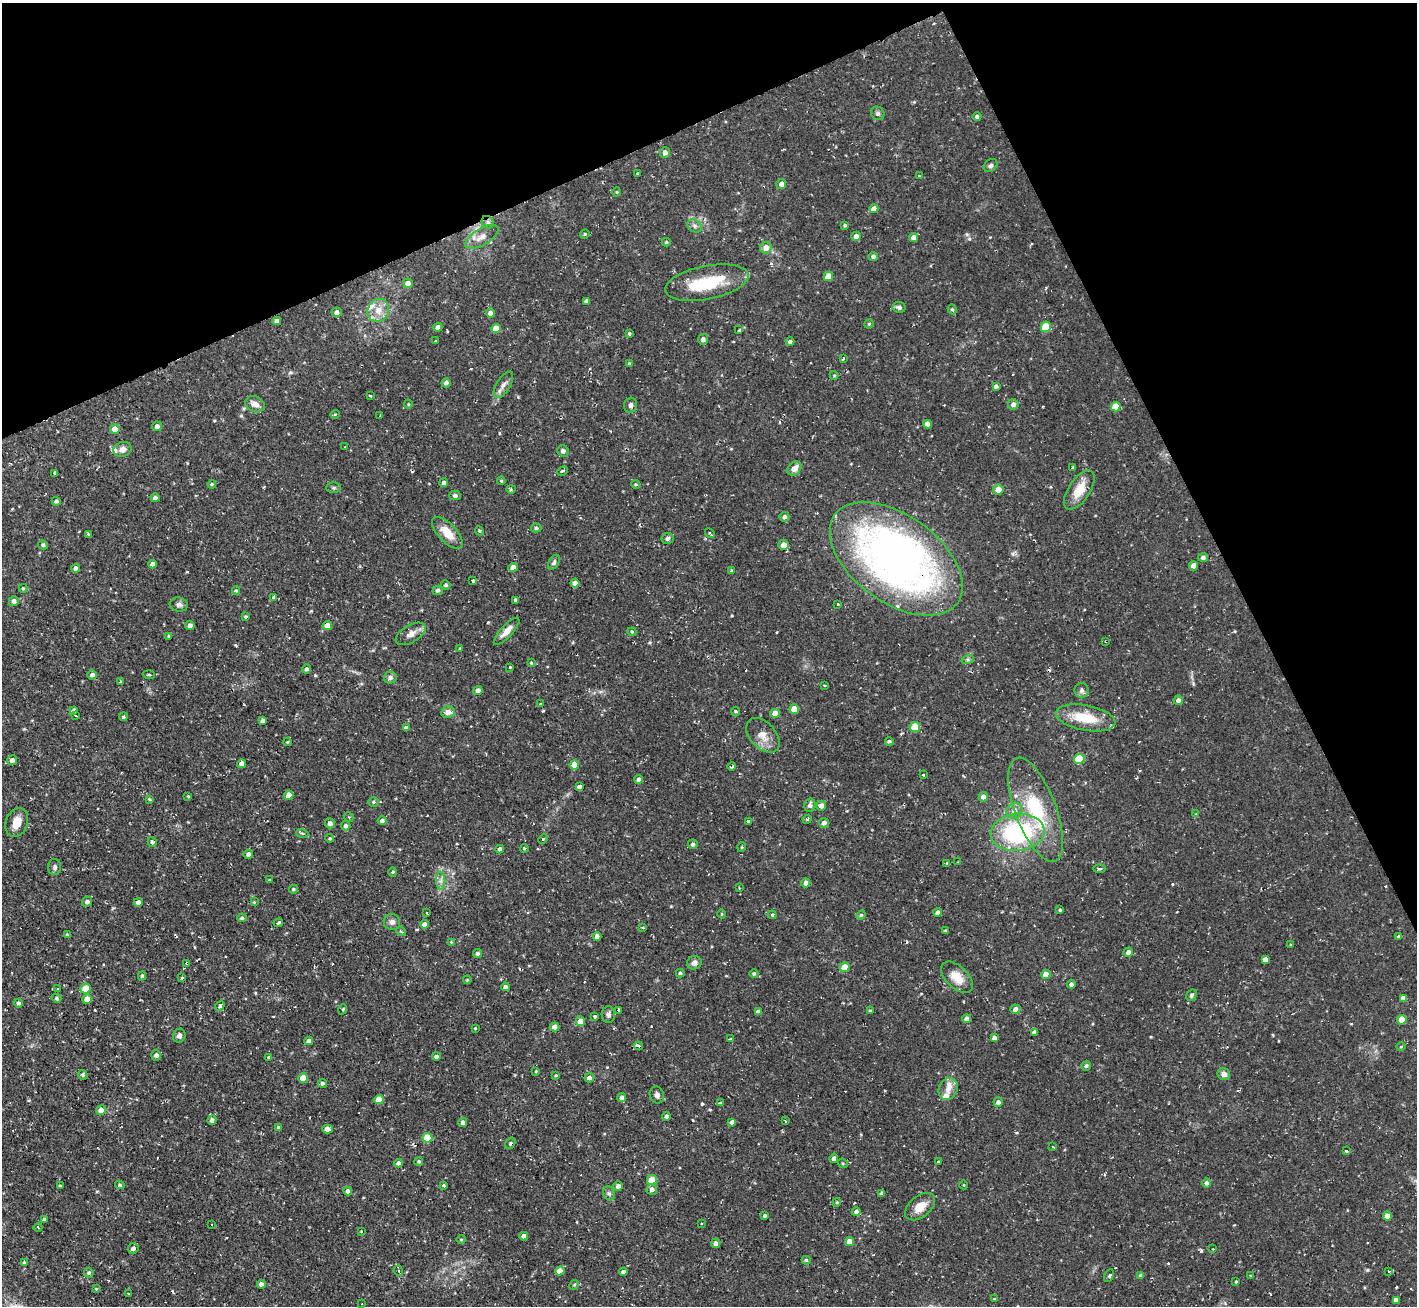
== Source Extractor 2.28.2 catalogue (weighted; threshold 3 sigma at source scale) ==
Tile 3 of 4 x 4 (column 3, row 1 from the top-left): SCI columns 2833-4247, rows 4198-5501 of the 5665 x 5649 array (HDU 1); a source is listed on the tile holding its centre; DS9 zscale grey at full resolution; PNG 1419 x 1308 px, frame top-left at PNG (2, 3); each listed source drawn as its Kron ellipse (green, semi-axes under 4 px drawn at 4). Shown black and unused: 23% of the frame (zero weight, under 2 of 3 exposures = <1% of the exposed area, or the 3 px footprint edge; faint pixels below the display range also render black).
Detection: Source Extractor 2.28.2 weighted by HDU 2 'WHT'; one run over the whole footprint, this tile lists its part. Background 0.085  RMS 0.0075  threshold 0.0336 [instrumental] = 3 sigma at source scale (4.5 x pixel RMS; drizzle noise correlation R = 1.50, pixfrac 1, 0.05/0.05 arcsec/px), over >= 5 px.
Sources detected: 343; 1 inside a brighter object's white glare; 11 cosmic-ray / hot-pixel residue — neither listed nor drawn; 6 inside a brighter listed object's ellipse — not listed separately; the other 325 listed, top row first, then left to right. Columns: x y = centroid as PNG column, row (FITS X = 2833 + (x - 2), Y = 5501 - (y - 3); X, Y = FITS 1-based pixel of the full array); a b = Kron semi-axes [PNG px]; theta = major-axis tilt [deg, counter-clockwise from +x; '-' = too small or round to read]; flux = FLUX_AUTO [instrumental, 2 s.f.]
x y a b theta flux
878 113 7 6 - 1.9
977 116 4 4 - 1.7
665 153 5 5 - 3.4
991 166 7 6 - 1.8
637 173 3 3 - 0.99
919 176 3 2 - 0.69
781 184 5 5 - 3.1
617 192 5 3 - 0.7
874 209 4 4 - 6.7
488 222 7 5 -46 1.7
845 225 4 3 - 1.1
695 226 8 6 -36 2.2
585 234 5 4 - 0.91
856 236 5 4 - 4.5
482 237 18 8 30 6.3
913 237 4 4 - 4
666 242 4 4 - 1.1
766 248 6 5 - 5.4
873 257 5 4 - 2.2
828 276 5 4 - 13
408 283 5 4 - 3.9
707 283 42 16 11 36
586 301 4 4 - 2.8
899 307 6 5 - 2.7
952 309 5 4 - 1.2
378 310 12 10 66 8.2
337 312 5 4 - 2.8
491 313 4 4 - 4.3
277 321 4 4 - 3
869 324 4 4 - 0.83
438 327 4 4 - 3.5
1046 327 5 5 - 21
496 328 4 4 - 11
739 330 3 3 - 1.4
629 333 3 3 - 3
703 339 5 5 - 2.7
435 341 2 2 - 0.72
790 342 4 4 - 2
843 359 4 3 - 2.4
630 364 4 4 - 1.5
834 375 4 4 - 0.82
446 383 4 4 - 2.7
503 385 15 6 58 4
996 386 4 3 - 1.6
370 396 3 2 - 0.78
255 404 10 7 -24 5.8
408 404 4 3 - 0.71
1013 404 5 5 - 3.4
631 405 7 6 - 2.4
1115 407 5 4 - 14
335 414 5 3 - 0.63
380 416 3 2 - 0.83
927 424 4 4 - 3.9
157 426 5 5 - 3.1
115 429 5 4 - 8.6
345 447 3 3 - 0.95
122 449 9 7 14 3.9
563 451 6 5 - 2.3
1073 467 3 3 - 2.8
794 468 8 6 42 5.1
563 471 6 2 27 1
55 473 4 3 - 1.6
501 481 4 3 - 0.67
443 483 4 4 - 2
212 484 4 4 - 0.9
636 484 4 4 - 0.96
334 488 7 5 0 1.4
511 489 4 4 - 0.94
998 489 5 5 - 8
1079 490 22 11 56 14
455 495 5 5 - 2.2
155 498 4 4 - 2.1
56 501 4 4 - 1.4
784 517 5 4 - 2.8
536 528 5 4 - 1.8
479 531 4 4 - 0.89
447 533 20 9 -46 12
710 533 5 3 - 1
89 534 3 3 - 2.3
668 538 6 5 - 1.8
43 545 5 4 - 1.4
784 545 5 5 - 5.9
1203 557 5 4 - 2.5
896 559 75 43 -36 400
554 562 8 5 60 1.8
153 564 4 4 - 3.6
1194 566 4 4 - 6.9
513 567 5 4 - 5.5
76 568 4 4 - 3.3
731 571 4 3 - 1.1
473 581 4 3 - 4.1
575 583 4 4 - 3.8
446 585 5 4 - 1.6
23 588 4 4 - 0.92
438 590 5 5 - 2.1
236 591 4 4 - 0.9
273 597 4 3 - 4.8
516 600 4 4 - 2.3
14 601 5 5 - 3
179 604 9 7 -9 2.6
838 604 3 2 - 0.97
246 617 4 3 - 1.1
190 625 4 4 - 2.7
327 625 5 4 - 5.1
507 631 17 6 47 6
632 632 4 4 - 0.76
411 634 16 8 31 5.1
169 636 3 3 - 0.77
1106 641 3 3 - 1.6
460 648 4 3 - 0.57
968 659 6 4 18 1.1
531 663 4 3 - 0.63
510 667 3 3 - 1.2
307 669 4 4 - 1.9
92 675 5 4 - 2.9
149 675 6 2 -4 1.1
390 677 6 6 - 2
121 682 3 3 - 7.1
824 685 3 2 - 1
478 690 4 4 - 3.3
1082 690 7 7 - 2.5
1178 700 5 4 - 2.7
541 704 4 3 - 1.9
794 709 5 4 - 13
73 710 4 3 - 2.3
736 711 4 4 - 0.94
448 712 7 6 - 4.5
775 713 5 4 - 7.9
75 715 3 3 - 2.2
123 717 4 4 - 1.2
1086 718 30 12 -11 23
263 721 4 4 - 2.7
915 727 5 5 - 17
406 728 4 4 - 2.8
763 735 20 13 -48 8.6
889 741 4 4 - 1.4
288 742 4 3 - 0.99
1079 759 5 5 - 25
12 760 5 5 - 2.8
242 764 4 4 - 5.3
574 765 4 4 - 10
732 767 4 3 - 1.3
923 775 3 3 - 2
639 779 4 4 - 2.3
579 787 4 3 - 6.4
289 795 4 4 - 6.9
188 796 3 2 - 0.69
983 797 4 4 - 3.6
150 799 4 3 - 0.99
374 802 5 4 - 1.1
810 805 6 5 - 2.9
821 806 5 5 - 3.9
1036 810 55 20 -69 54
1014 811 8 7 - 5.2
1196 814 4 3 - 0.75
349 817 5 3 - 0.78
807 819 4 4 - 1
382 821 4 4 - 2.6
748 821 3 3 - 6.9
17 823 15 10 71 9.9
330 823 5 5 - 3.1
824 823 5 5 - 2.9
346 826 5 4 - 1.8
1018 832 27 18 6 91
302 833 6 4 -18 0.98
330 838 4 3 - 0.84
543 839 5 3 - 0.78
152 842 5 4 - 1.8
693 844 5 5 - 1.9
742 847 5 3 - 0.69
524 848 4 4 - 0.97
500 849 4 4 - 2.9
248 854 5 4 - 2.1
958 862 2 2 - 0.52
946 863 3 3 - 0.81
55 867 8 6 89 2.1
1099 869 6 3 2 1.2
393 872 4 4 - 0.9
269 880 3 2 - 0.55
441 881 9 4 90 2.8
806 883 4 4 - 3.4
739 888 3 2 - 0.76
293 889 4 4 - 1.1
87 902 5 4 - 1.9
138 902 4 4 - 3.2
254 902 4 4 - 0.67
1060 910 3 3 - 0.89
938 912 4 4 - 2.9
427 913 3 2 - 0.68
722 914 4 3 - 0.65
772 915 4 4 - 0.94
861 915 5 4 - 0.99
242 918 5 4 - 1.4
392 922 8 8 - 3.1
278 923 5 3 - 3.8
424 924 4 4 - 3.1
642 927 3 2 - 0.79
401 931 5 4 - 1.2
946 931 3 3 - 7.8
67 935 4 4 - 1.6
597 937 4 4 - 4.8
1399 937 4 4 - 1.2
451 942 3 3 - 0.76
1291 944 3 3 - 1.9
1128 952 5 4 - 3.7
477 953 4 4 - 1.8
1265 960 4 4 - 24
187 963 3 3 - 2
694 963 7 6 - 3.5
845 967 5 4 - 11
680 973 4 4 - 1.3
754 974 4 4 - 1.4
1046 974 4 4 - 8
142 976 4 4 - 1.2
182 977 3 3 - 1.5
957 977 19 11 -45 11
467 980 4 4 - 0.76
1071 984 4 4 - 2.3
505 987 4 4 - 2.4
58 989 4 3 - 0.92
86 989 5 5 - 13
1191 995 6 5 - 1.3
56 998 5 4 - 1.1
1403 998 4 4 - 4
87 999 5 4 - 6
18 1003 4 4 - 2
220 1006 5 4 - 2.6
343 1009 5 3 - 0.92
1015 1009 5 4 - 3.8
619 1010 3 3 - 6.2
870 1011 3 3 - 1
758 1012 4 4 - 4.7
608 1015 8 6 -89 2.4
595 1016 3 3 - 2.3
967 1019 4 4 - 3.9
1402 1020 5 4 - 13
581 1021 5 4 - 7.4
555 1027 5 4 - 4.1
475 1028 4 4 - 0.71
1034 1032 4 4 - 2.2
179 1036 7 6 - 2.5
994 1038 4 4 - 2.7
730 1039 3 2 - 0.65
309 1041 4 4 - 3.7
638 1046 4 3 - 2.1
1401 1047 5 3 - 0.69
156 1055 5 4 - 2.1
436 1056 4 4 - 2
269 1057 4 3 - 10
1086 1066 5 4 - 1.3
536 1071 4 3 - 0.62
1224 1074 6 6 - 4.2
83 1075 5 4 - 1.5
556 1075 3 3 - 0.85
303 1078 5 4 - 13
589 1078 5 4 - 3.1
322 1083 4 4 - 1.6
948 1089 11 9 60 5.1
657 1095 8 7 - 2.5
622 1098 4 4 - 3.1
379 1099 4 4 - 10
998 1102 5 4 - 2.7
720 1103 3 3 - 0.92
101 1110 5 4 - 4.9
667 1116 4 4 - 2.3
212 1120 4 4 - 2.5
785 1121 3 2 - 1.3
463 1122 4 4 - 2.9
732 1122 4 4 - 2.3
279 1127 4 3 - 1.6
328 1129 5 4 - 5.2
427 1138 5 5 - 20
510 1143 6 4 54 1.5
1053 1147 3 2 - 0.71
1346 1151 4 3 - 2.3
834 1158 5 4 - 2
419 1161 4 4 - 1.3
938 1162 3 3 - 1.1
399 1163 4 4 - 3.3
843 1163 5 4 - 0.92
652 1180 5 4 - 18
1207 1183 5 4 - 1.9
120 1185 5 4 - 1.3
444 1185 4 3 - 1.2
964 1185 4 3 - 0.58
60 1186 3 3 - 1.2
618 1186 4 4 - 2.7
652 1189 5 5 - 3.5
348 1191 4 4 - 2.6
609 1193 7 5 -68 1.8
881 1193 4 4 - 2
837 1202 4 3 - 0.72
920 1207 17 10 39 9.2
856 1212 4 4 - 2.6
765 1216 4 4 - 1.4
1387 1216 4 4 - 7.6
44 1219 4 3 - 1.7
701 1223 2 2 - 0.7
211 1224 3 3 - 1.2
38 1227 4 4 - 0.83
361 1231 3 2 - 0.59
524 1236 4 4 - 5.5
461 1240 5 3 - 0.79
849 1241 4 4 - 8.7
716 1243 5 4 - 2.9
133 1248 5 5 - 2.7
1213 1249 2 2 - 0.6
806 1260 4 4 - 1.3
24 1263 4 3 - 0.88
399 1271 5 3 - 0.92
560 1271 5 4 - 8
1388 1271 3 2 - 1.3
623 1272 4 4 - 2.1
89 1273 5 4 - 1.5
1109 1276 7 4 63 1.4
1141 1276 4 4 - 3.3
1250 1276 3 3 - 0.78
1236 1282 4 3 - 0.78
261 1284 4 4 - 2.6
574 1285 5 4 - 0.88
96 1289 3 3 - 0.71
128 1293 3 2 - 0.64
994 1299 4 4 - 0.64
1396 1300 4 4 - 2.8
362 1304 3 2 - 0.57
Overlapping masked pixels (flux is a lower limit): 4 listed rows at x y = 488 222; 896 559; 1106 641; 187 963
Unlisted compact peaks at least as high as the median listed source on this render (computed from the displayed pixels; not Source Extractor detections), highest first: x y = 702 1104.